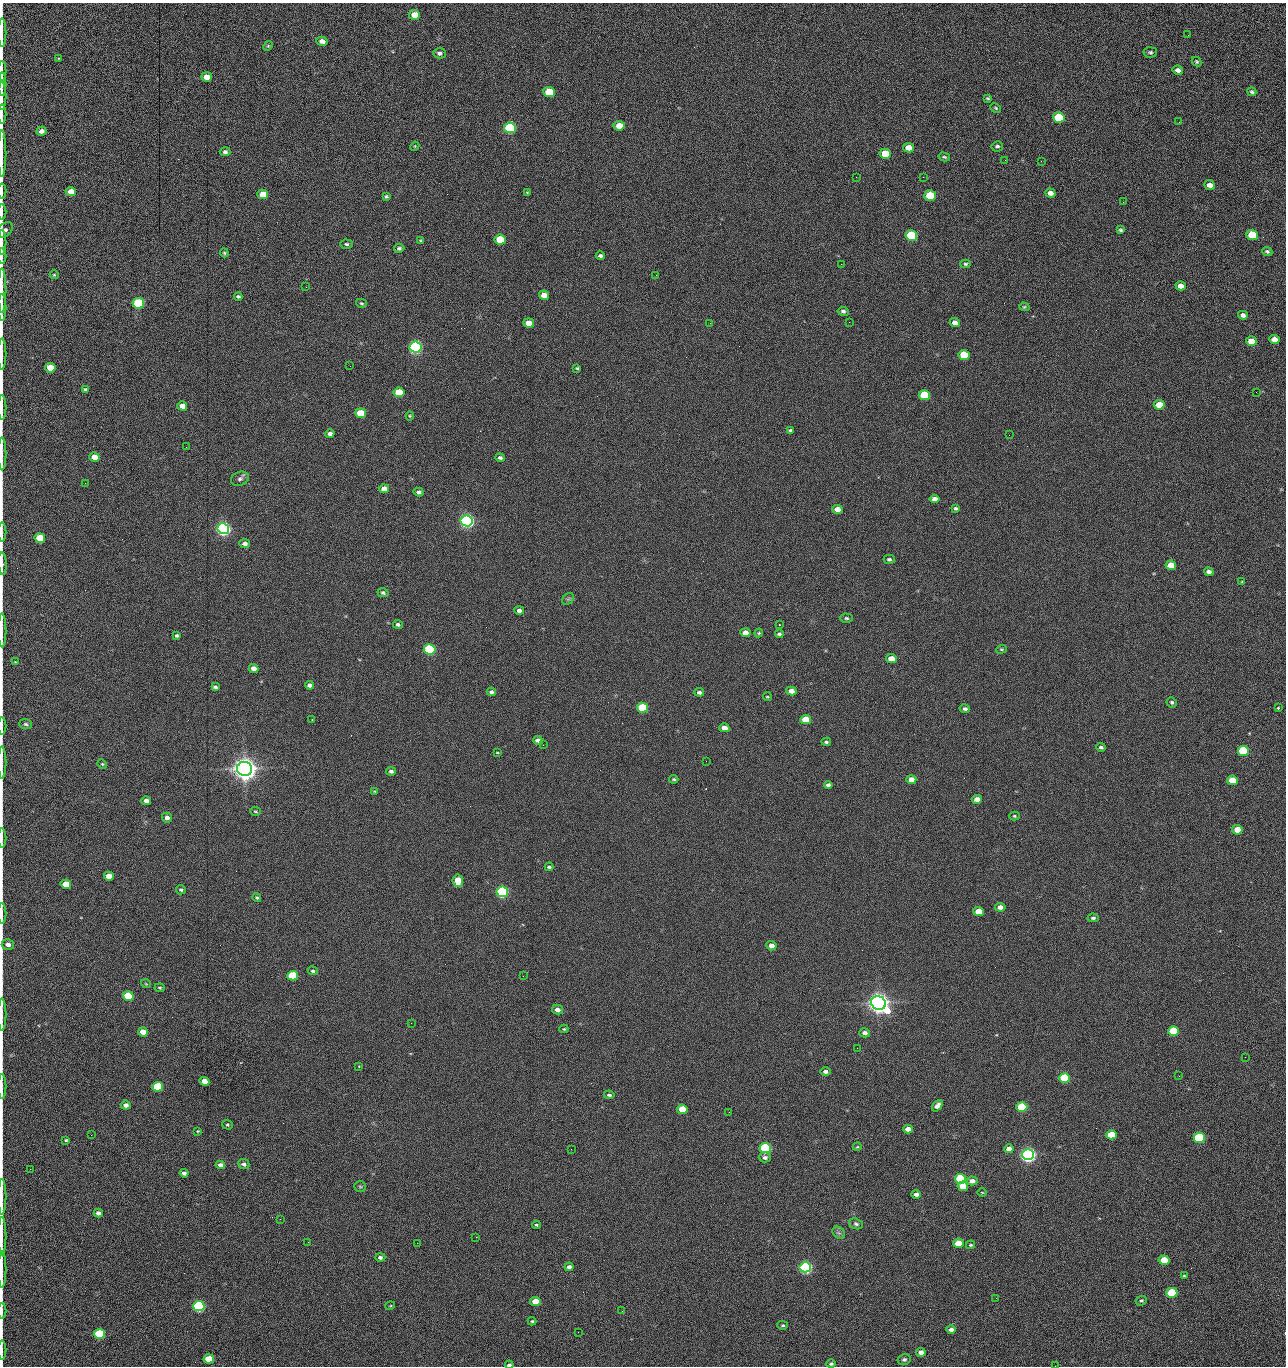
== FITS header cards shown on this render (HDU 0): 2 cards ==
NAXIS1  =                 1284 /fastest changing axis
NAXIS2  =                 1364 /next to fastest changing axis

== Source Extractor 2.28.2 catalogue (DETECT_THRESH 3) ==
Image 1284 x 1364 px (HDU 0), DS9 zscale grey, 1 PNG px = 1 image px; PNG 1288 x 1368 px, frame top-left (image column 1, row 1364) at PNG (2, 3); each listed source drawn as its Kron ellipse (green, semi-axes under 4 px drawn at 4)
Background 148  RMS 15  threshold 44.7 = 3 sigma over >= 5 px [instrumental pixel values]
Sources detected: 275; all 275 listed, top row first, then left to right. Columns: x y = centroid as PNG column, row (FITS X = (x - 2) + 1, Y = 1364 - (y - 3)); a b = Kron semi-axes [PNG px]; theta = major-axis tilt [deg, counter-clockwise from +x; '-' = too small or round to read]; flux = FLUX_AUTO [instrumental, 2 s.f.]
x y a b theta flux
414 15 6 5 - 1.3e+04
2 32 14 2 90 2.6e+03
1188 35 2 2 - 8.6e+02
322 41 6 4 -15 5.3e+03
268 46 5 4 - 1.3e+03
1150 52 7 5 4 2.0e+03
439 53 6 5 - 3.0e+03
58 58 3 2 - 9.2e+02
1197 62 5 4 - 1.5e+03
1178 70 5 4 - 4.3e+03
2 71 10 2 90 1.7e+03
207 77 5 4 - 1.4e+04
2 84 12 2 90 2.1e+03
549 92 6 5 - 4.2e+04
1252 92 4 3 - 1.8e+03
2 96 14 2 90 2.7e+03
988 98 4 3 - 1.2e+03
996 108 5 3 - 1.2e+03
2 114 9 2 90 1.7e+03
1059 117 6 5 - 6.1e+04
1179 122 3 2 - 7.4e+02
619 126 5 4 - 1.5e+04
510 128 6 5 - 1.6e+05
41 131 5 4 - 4.9e+03
415 146 4 3 - 8.8e+02
997 146 6 5 - 2.1e+03
908 148 5 4 - 1.2e+04
225 152 5 4 - 2.5e+03
2 154 23 2 90 4.2e+03
885 154 6 5 - 2.8e+04
944 157 6 3 -16 1.4e+03
1005 160 2 2 - 8.5e+02
1041 161 2 2 - 1.5e+03
856 177 2 2 - 1.6e+03
923 177 2 2 - 2.0e+04
1210 185 5 5 - 6.4e+03
2 191 7 2 90 1.1e+03
71 191 5 4 - 1.0e+04
527 192 4 4 - 8.2e+02
1050 193 5 4 - 5.7e+03
263 194 5 5 - 2.0e+04
386 196 4 4 - 1.4e+03
930 196 6 5 - 5.2e+04
1123 202 2 2 - 6.3e+02
2 212 8 2 90 1.1e+03
5 230 9 6 40 3.4e+03
1121 230 4 3 - 1.5e+03
911 235 6 5 - 1.0e+05
1252 235 6 5 - 4.3e+04
500 240 5 5 - 4.0e+04
421 241 4 3 - 1.3e+03
2 242 12 2 90 1.8e+03
346 244 6 4 -4 1.7e+03
399 248 5 4 - 2.1e+03
1267 251 5 4 - 2.0e+03
224 253 4 3 - 1.2e+03
2 256 8 2 90 1.4e+03
600 256 5 3 - 2.6e+03
841 264 2 2 - 1.9e+04
965 264 5 4 - 1.5e+03
54 275 4 4 - 1.1e+03
656 275 3 2 - 1.2e+03
1181 286 5 4 - 7.4e+03
306 287 2 2 - 4.7e+02
2 290 22 2 90 4.3e+03
544 295 5 4 - 9.5e+03
238 296 4 3 - 1.8e+03
138 303 5 5 - 1.0e+05
361 303 5 4 - 1.2e+03
2 307 13 2 90 2.2e+03
1024 307 5 4 - 1.2e+03
843 311 6 4 -9 2.4e+03
1243 315 5 4 - 4.1e+03
849 322 2 2 - 7.8e+02
529 323 5 4 - 1.5e+04
710 323 2 2 - 2.4e+03
955 323 5 4 - 7.8e+03
1274 340 5 4 - 1.0e+04
1251 341 5 5 - 1.6e+04
416 347 6 5 - 3.0e+05
2 354 16 2 90 2.4e+03
964 355 5 5 - 5.8e+04
350 366 2 2 - 1.6e+03
50 368 5 5 - 2.5e+04
577 368 3 3 - 1.2e+03
85 390 4 3 - 1.7e+03
399 392 5 5 - 3.7e+04
1256 392 2 2 - 9.1e+02
924 395 6 5 - 6.0e+04
1159 405 5 5 - 1.8e+04
182 406 5 4 - 8.6e+03
2 408 12 2 90 2.1e+03
361 413 5 5 - 2.9e+04
410 416 4 4 - 9.8e+02
790 430 4 4 - 1.5e+03
330 434 5 4 - 3.6e+03
1009 435 2 2 - 8.9e+02
186 447 2 2 - 2.0e+03
2 454 16 2 90 2.9e+03
94 457 5 4 - 1.2e+04
500 458 4 4 - 2.3e+03
240 479 9 7 24 3.3e+03
85 483 2 2 - 6.8e+02
384 489 5 4 - 9.9e+03
419 492 5 4 - 2.6e+03
935 499 5 4 - 5.8e+03
956 508 4 4 - 1.8e+03
837 509 5 4 - 8.7e+03
467 521 6 5 - 5.0e+05
223 529 6 5 - 5.4e+05
2 532 9 2 90 1.5e+03
40 538 5 5 - 4.1e+04
245 544 5 4 - 4.1e+03
889 559 5 4 - 2.0e+03
2 564 11 3 -86 2.1e+03
1171 565 5 4 - 1.3e+04
1209 572 5 4 - 3.9e+03
1242 582 4 3 - 8.0e+02
383 593 5 4 - 2.1e+03
568 599 6 5 - 1.8e+03
519 610 5 4 - 4.1e+03
846 618 6 4 -4 1.7e+03
398 624 5 4 - 2.0e+03
779 625 2 2 - 6.1e+02
2 630 17 2 90 2.7e+03
745 633 5 4 - 1.0e+04
759 633 4 3 - 1.0e+03
779 634 4 4 - 1.8e+03
177 636 4 3 - 1.7e+03
430 649 6 5 - 1.6e+05
1001 649 5 4 - 1.2e+03
891 659 5 4 - 1.4e+04
15 662 3 2 - 6.6e+02
253 668 5 4 - 7.3e+03
310 685 4 4 - 4.1e+03
215 687 4 3 - 1.9e+03
791 691 5 4 - 6.3e+03
491 692 4 4 - 2.4e+03
699 692 5 4 - 2.5e+03
767 697 4 2 - 8.9e+02
1172 702 5 5 - 1.8e+03
642 708 5 5 - 7.6e+04
1278 708 3 3 - 1.5e+03
965 709 5 4 - 2.8e+03
312 720 3 2 - 5.8e+02
806 720 5 4 - 2.7e+04
26 724 6 5 - 1.9e+03
2 726 8 2 90 1.3e+03
724 728 5 4 - 7.6e+03
538 740 5 4 - 4.3e+03
826 742 5 4 - 1.8e+03
543 745 2 2 - 2.5e+03
1101 747 4 3 - 1.9e+03
1243 751 5 5 - 7.7e+04
497 752 3 2 - 7.5e+02
706 761 2 2 - 1.6e+03
2 763 16 2 90 2.8e+03
102 764 5 4 - 1.1e+03
245 769 7 7 - 1.6e+06
391 771 5 4 - 2.5e+03
674 779 4 3 - 1.3e+03
911 780 5 4 - 1.0e+04
1232 780 5 4 - 2.5e+04
828 785 4 4 - 2.8e+03
374 791 4 3 - 8.3e+02
977 799 5 4 - 8.3e+03
146 801 5 4 - 6.8e+03
255 811 5 4 - 1.2e+03
1014 816 5 4 - 1.3e+03
167 818 5 4 - 4.1e+03
1237 830 5 4 - 1.5e+04
2 838 9 2 90 1.6e+03
549 867 4 3 - 1.7e+03
109 876 5 4 - 1.3e+04
458 881 6 5 - 2.8e+04
66 884 5 4 - 1.6e+04
181 890 5 4 - 1.9e+03
502 892 6 5 - 2.4e+05
257 898 4 4 - 1.5e+03
1000 907 5 4 - 5.9e+03
979 911 5 4 - 1.9e+04
2 913 10 2 90 1.6e+03
1093 918 5 4 - 2.0e+03
8 944 6 5 - 4.5e+03
771 946 5 4 - 6.1e+03
313 971 5 4 - 1.8e+03
293 976 5 5 - 6.2e+04
523 976 3 2 - 1.4e+03
146 984 5 3 - 8.0e+02
160 988 5 3 - 1.2e+03
128 996 5 5 - 7.6e+04
878 1003 7 6 - 1.3e+06
557 1010 5 5 - 4.5e+03
2 1015 16 2 90 2.9e+03
411 1023 2 2 - 3.7e+03
564 1029 4 3 - 1.1e+03
1173 1031 5 5 - 4.9e+04
143 1032 5 4 - 1.1e+04
865 1033 5 4 - 3.8e+03
857 1048 2 2 - 9.2e+02
1245 1057 2 2 - 1.2e+03
359 1066 3 2 - 7.5e+02
825 1071 5 4 - 3.4e+03
1179 1076 2 2 - 1.8e+03
1065 1078 5 5 - 8.9e+04
204 1081 5 4 - 9.4e+03
2 1087 12 2 90 2.2e+03
158 1087 5 5 - 6.5e+04
609 1095 5 4 - 2.1e+03
126 1105 5 4 - 5.3e+03
937 1106 6 4 50 4.7e+03
1022 1107 5 5 - 7.4e+04
682 1109 5 4 - 2.1e+04
729 1112 2 2 - 7.1e+02
227 1125 5 5 - 1.4e+03
908 1129 5 4 - 7.1e+03
198 1131 4 3 - 8.8e+02
91 1135 2 2 - 1.6e+03
1111 1135 5 4 - 3.2e+04
1199 1138 5 5 - 1.0e+05
66 1140 4 3 - 1.3e+03
857 1147 4 3 - 9.1e+02
765 1148 5 5 - 1.5e+05
571 1149 2 2 - 6.9e+02
1009 1149 5 4 - 7.7e+03
1028 1155 6 5 - 6.3e+05
765 1157 6 5 - 3.4e+03
244 1164 6 5 - 2.7e+03
220 1165 4 4 - 4.5e+03
30 1169 2 2 - 1.9e+03
184 1173 4 4 - 3.5e+03
961 1179 5 5 - 1.5e+05
972 1181 5 4 - 6.5e+03
963 1186 5 4 - 1.7e+04
360 1187 6 5 - 1.5e+03
982 1192 4 3 - 7.7e+02
916 1194 5 4 - 4.5e+03
2 1197 18 2 90 3.6e+03
98 1213 4 4 - 4.0e+03
280 1219 3 2 - 1.6e+03
856 1224 7 5 -20 2.1e+03
536 1225 4 3 - 1.2e+03
839 1233 7 5 -42 2.7e+03
2 1236 19 2 90 3.1e+03
476 1237 2 2 - 1.3e+04
308 1242 2 2 - 1.2e+03
417 1243 2 2 - 3.5e+03
958 1243 5 4 - 1.9e+04
971 1245 4 3 - 1.2e+03
380 1257 5 4 - 2.8e+03
1164 1260 5 4 - 2.7e+04
569 1267 4 4 - 3.3e+03
805 1267 6 5 - 3.1e+05
2 1270 18 2 90 3.0e+03
1184 1276 4 3 - 9.2e+02
1172 1293 5 5 - 7.9e+04
996 1298 2 2 - 1.9e+03
535 1301 5 4 - 1.8e+04
1141 1301 6 4 20 1.8e+03
199 1306 5 5 - 2.4e+05
390 1306 5 3 - 9.0e+02
2 1311 8 2 90 1.1e+03
622 1311 2 2 - 5.4e+02
532 1321 4 4 - 1.2e+03
783 1325 5 4 - 1.4e+03
951 1329 5 4 - 4.0e+03
578 1332 2 2 - 2.3e+03
99 1334 5 5 - 9.2e+04
2 1350 9 2 90 1.6e+03
921 1352 5 4 - 6.7e+03
209 1359 5 4 - 3.1e+04
904 1359 7 5 13 2.3e+03
831 1364 5 4 - 1.8e+03
509 1365 4 3 - 2.4e+03
1055 1366 2 2 - 1.5e+03
At the frame edge (FLAGS 8, measured only in part): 32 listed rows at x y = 2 32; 2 71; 2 84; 2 96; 2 114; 2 154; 2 191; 2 212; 5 230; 2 242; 2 256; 2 290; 2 307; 2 354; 2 408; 2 454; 2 532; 2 564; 2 630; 2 726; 2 763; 2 838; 2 913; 2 1015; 2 1087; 2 1197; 2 1236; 2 1270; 2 1311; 2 1350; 509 1365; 1055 1366

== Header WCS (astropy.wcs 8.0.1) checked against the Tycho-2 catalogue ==
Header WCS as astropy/WCSLIB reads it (CRVAL/CRPIX/CD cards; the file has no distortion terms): RA---TAN/DEC--TAN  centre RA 15:41:40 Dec +51:59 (235.42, +51.99 deg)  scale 1.26 arcsec/px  FOV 26.9' x 28.5'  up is +92 deg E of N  parity flipped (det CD > 0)
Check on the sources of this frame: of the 60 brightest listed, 10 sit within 2.0 arcsec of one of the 11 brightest Tycho-2 stars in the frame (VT <= 12.29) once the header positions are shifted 0.33 arcsec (0.32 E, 0.06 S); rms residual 1.00 arcsec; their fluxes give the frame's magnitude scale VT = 25.21 - 2.5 log10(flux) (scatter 0.23 mag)
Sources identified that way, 10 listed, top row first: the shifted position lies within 2.0 arcsec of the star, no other Tycho-2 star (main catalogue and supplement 1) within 4.0 arcsec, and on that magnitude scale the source's flux lands within +1.5 / -3 mag of the star's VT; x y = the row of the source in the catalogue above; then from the Tycho-2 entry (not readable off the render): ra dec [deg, ICRS J2000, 3 dp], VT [Tycho-2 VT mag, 2 dp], TYC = Tycho-2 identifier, HIP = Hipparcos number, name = IAU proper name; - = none
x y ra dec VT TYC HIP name
416 347 235.614 +52.064 11.61 3489-1132-1 - -
467 521 235.514 +52.049 11.19 3489-1407-1 - -
223 529 235.515 +52.133 11.12 3489-1380-1 - -
245 769 235.378 +52.130 9.31 3489-1322-1 76850 -
502 892 235.303 +52.042 11.52 3489-958-1 - -
878 1003 235.232 +51.912 9.59 3489-824-1 - -
1028 1155 235.143 +51.862 10.97 3489-1016-1 - -
961 1179 235.131 +51.886 12.29 3489-908-1 - -
805 1267 235.084 +51.941 11.45 3489-1346-1 - -
199 1306 235.075 +52.152 11.74 3489-912-1 - -